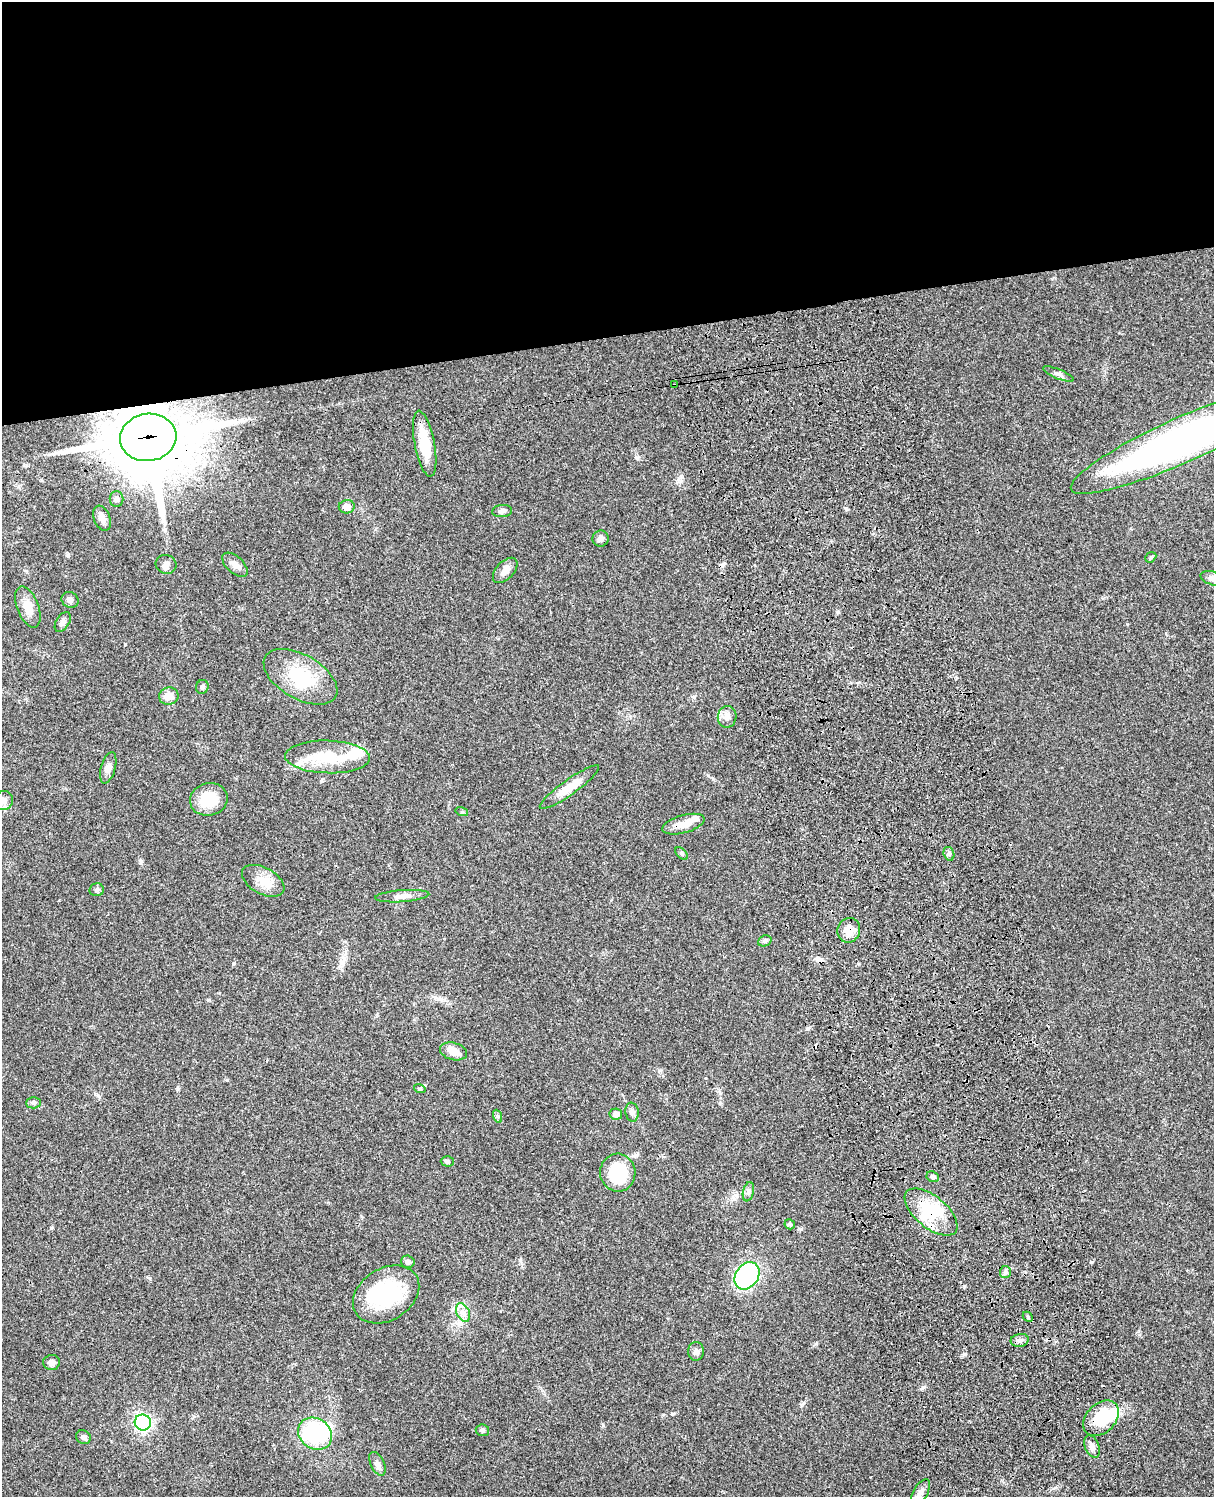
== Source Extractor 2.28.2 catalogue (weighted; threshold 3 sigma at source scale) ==
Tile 2 of 4 x 3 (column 2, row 1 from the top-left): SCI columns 1332-2543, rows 3269-4763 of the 5087 x 4928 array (HDU 1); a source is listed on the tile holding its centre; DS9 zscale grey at full resolution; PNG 1216 x 1499 px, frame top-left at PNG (2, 2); each listed source drawn as its Kron ellipse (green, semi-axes under 4 px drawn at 4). Shown black and unused: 23% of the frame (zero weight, under 3 of 4 exposures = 6% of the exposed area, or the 3 px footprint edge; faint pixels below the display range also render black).
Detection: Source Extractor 2.28.2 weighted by HDU 2 'WHT'; one run over the whole footprint, this tile lists its part. Background 0.0799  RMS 0.0058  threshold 0.0263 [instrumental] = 3 sigma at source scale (4.5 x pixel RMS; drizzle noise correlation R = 1.50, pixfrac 1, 0.05/0.05 arcsec/px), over >= 5 px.
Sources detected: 75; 6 inside a brighter object's white glare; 2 cosmic-ray / hot-pixel residue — neither listed nor drawn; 2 inside a brighter listed object's ellipse — not listed separately; the other 65 listed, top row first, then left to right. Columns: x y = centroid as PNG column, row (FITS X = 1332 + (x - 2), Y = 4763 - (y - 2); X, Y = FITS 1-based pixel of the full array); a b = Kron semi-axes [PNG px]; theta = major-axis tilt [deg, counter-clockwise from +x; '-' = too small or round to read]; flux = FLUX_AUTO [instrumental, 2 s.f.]
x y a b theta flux
1058 374 16 4 -22 2.2
674 385 3 2 - 0.71
148 437 28 23 8 4500
1182 440 121 22 24 290
425 444 33 10 -79 18
117 499 8 7 - 1.7
347 507 8 6 9 4.7
502 511 10 6 5 1.7
102 518 13 8 -68 4
601 539 8 8 - 2
1151 557 6 4 43 0.75
166 564 10 9 - 2.6
235 565 15 8 -43 3.4
505 570 15 8 47 3.9
1213 578 13 6 -16 3.3
70 600 9 7 -33 1.9
28 607 22 11 -69 8.1
63 622 11 6 57 2.2
300 677 40 22 -30 31
202 687 7 6 - 1.4
169 696 10 8 9 5.1
727 717 11 9 80 3.3
328 757 42 16 -2 26
108 768 16 7 74 3.4
569 787 36 7 35 9.6
209 799 19 16 14 16
4 801 10 9 - 3.3
462 812 6 4 -17 0.81
683 824 22 9 16 8
681 853 8 4 -45 0.98
949 854 7 5 -73 1.4
263 881 23 13 -28 8.4
97 890 7 6 - 1.3
402 896 27 6 4 4.4
849 930 12 11 - 6.3
765 941 7 5 21 1.1
454 1051 14 8 -15 5.6
420 1089 6 3 -18 0.64
34 1103 7 5 1 1.2
632 1112 9 6 -81 1.9
616 1114 6 5 - 3.3
497 1116 7 4 -70 0.84
447 1161 6 5 - 1.4
618 1173 19 17 -85 27
933 1177 6 5 - 1.4
748 1192 10 5 77 1.5
931 1212 31 16 -40 20
790 1224 5 5 - 1.3
408 1262 7 6 - 1.9
1005 1272 6 5 - 1.4
747 1276 15 11 54 87
386 1294 35 26 32 45
463 1312 10 6 -63 2.9
1028 1317 6 4 -46 0.82
1020 1340 9 6 10 2.1
696 1351 9 8 - 2.6
52 1362 8 7 - 2.8
1101 1418 20 14 46 22
143 1422 8 8 - 180
482 1430 7 5 -7 1.4
315 1434 18 15 -36 48
83 1437 7 6 - 1.7
1092 1446 12 7 -67 2.9
377 1464 13 6 -65 2.5
920 1493 15 7 60 3.4
Overlapping masked pixels (flux is a lower limit): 6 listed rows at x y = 674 385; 148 437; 683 824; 849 930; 931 1212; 1101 1418
Isophote crosses this tile's border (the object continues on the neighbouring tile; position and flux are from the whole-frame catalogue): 3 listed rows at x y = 1182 440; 1213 578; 4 801
Unlisted compact peaks at least as high as the median listed source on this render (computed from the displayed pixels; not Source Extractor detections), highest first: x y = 603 1425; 672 1414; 1091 1262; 846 508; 964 1354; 234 963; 964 1286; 125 644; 637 458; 923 1387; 227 1080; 51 1228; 141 861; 68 556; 803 1403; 149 1278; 816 1344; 837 612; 694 697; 520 1260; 178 1089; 713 779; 859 964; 680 481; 1127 624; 1055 1488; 98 1096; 209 1000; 26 465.